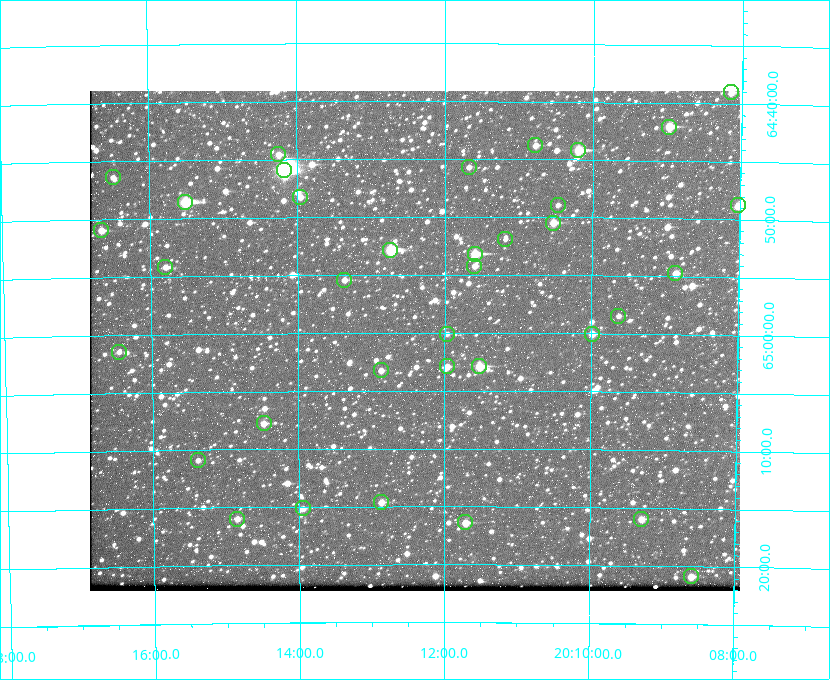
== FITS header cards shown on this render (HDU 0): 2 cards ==
NAXIS1  =                  650 / Width of table row in bytes
NAXIS2  =                  500 / Number of rows in table

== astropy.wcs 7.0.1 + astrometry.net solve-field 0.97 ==
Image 650 x 500 px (HDU 0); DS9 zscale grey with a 90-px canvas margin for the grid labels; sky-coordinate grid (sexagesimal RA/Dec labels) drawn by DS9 from the SOLVED WCS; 36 Tycho-2 reference stars matched to detected sources circled (green)
Header WCS: none
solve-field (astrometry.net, Tycho-2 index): SOLVED blind (the file carries no WCS)
Solved WCS: RA---TAN-SIP/DEC--TAN-SIP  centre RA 20:12:25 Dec +65:01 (303.10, +65.01 deg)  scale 5.19 arcsec/px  FOV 56.2' x 43.2'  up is -180 deg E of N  parity flipped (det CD > 0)
(file carries no celestial WCS; the grid is the blind solution)
Tycho-2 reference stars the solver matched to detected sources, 36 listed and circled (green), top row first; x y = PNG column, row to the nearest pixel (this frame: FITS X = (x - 90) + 1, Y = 500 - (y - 91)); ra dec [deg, ICRS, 3 dp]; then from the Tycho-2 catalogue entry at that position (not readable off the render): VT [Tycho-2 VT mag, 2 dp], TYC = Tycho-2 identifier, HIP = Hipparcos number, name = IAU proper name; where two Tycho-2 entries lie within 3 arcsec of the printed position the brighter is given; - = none
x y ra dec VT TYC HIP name
731 92 302.037 +64.650 10.88 4240-708-1 - -
669 127 302.245 +64.701 10.15 4240-635-1 - -
535 145 302.694 +64.730 11.56 4240-766-1 - -
578 150 302.549 +64.736 9.65 4240-950-1 - -
278 154 303.562 +64.742 10.88 4240-278-1 - -
469 167 302.919 +64.761 11.77 4240-64-1 - -
284 170 303.544 +64.765 7.36 4240-620-1 99731 -
113 177 304.122 +64.773 12.06 4240-1113-1 - -
300 197 303.488 +64.804 11.29 4240-68-1 - -
185 202 303.878 +64.810 8.93 4240-794-1 - -
558 205 302.617 +64.815 11.97 4240-238-1 - -
738 205 302.008 +64.813 10.38 4240-809-1 - -
553 223 302.633 +64.841 10.69 4240-985-1 - -
101 230 304.164 +64.849 10.65 4240-315-1 - -
505 239 302.794 +64.865 12.51 4240-904-1 - -
390 250 303.184 +64.880 9.02 4240-488-1 - -
475 254 302.897 +64.886 9.40 4240-717-1 - -
474 266 302.899 +64.904 11.91 4240-435-1 - -
165 267 303.948 +64.903 11.68 4240-549-1 - -
675 273 302.216 +64.912 11.03 4240-1279-1 - -
344 280 303.341 +64.923 11.58 4240-148-1 - -
618 316 302.408 +64.974 11.97 4240-686-1 - -
447 334 302.992 +65.001 11.85 4240-479-1 - -
592 334 302.498 +65.000 11.22 4240-149-1 - -
119 352 304.112 +65.024 12.29 4240-364-1 - -
447 366 302.992 +65.048 11.44 4240-88-1 - -
479 366 302.882 +65.048 10.25 4240-98-1 - -
381 370 303.217 +65.054 11.98 4240-166-1 - -
264 423 303.620 +65.129 11.18 4240-34-1 - -
198 460 303.846 +65.181 11.99 4240-1077-1 - -
381 502 303.217 +65.244 11.17 4240-236-1 - -
303 508 303.488 +65.252 12.13 4240-1343-1 - -
237 519 303.713 +65.266 11.45 4240-564-1 - -
641 519 302.323 +65.266 11.19 4240-188-1 - -
465 522 302.928 +65.273 10.74 4240-760-1 - -
691 576 302.149 +65.348 11.48 4240-952-1 - -